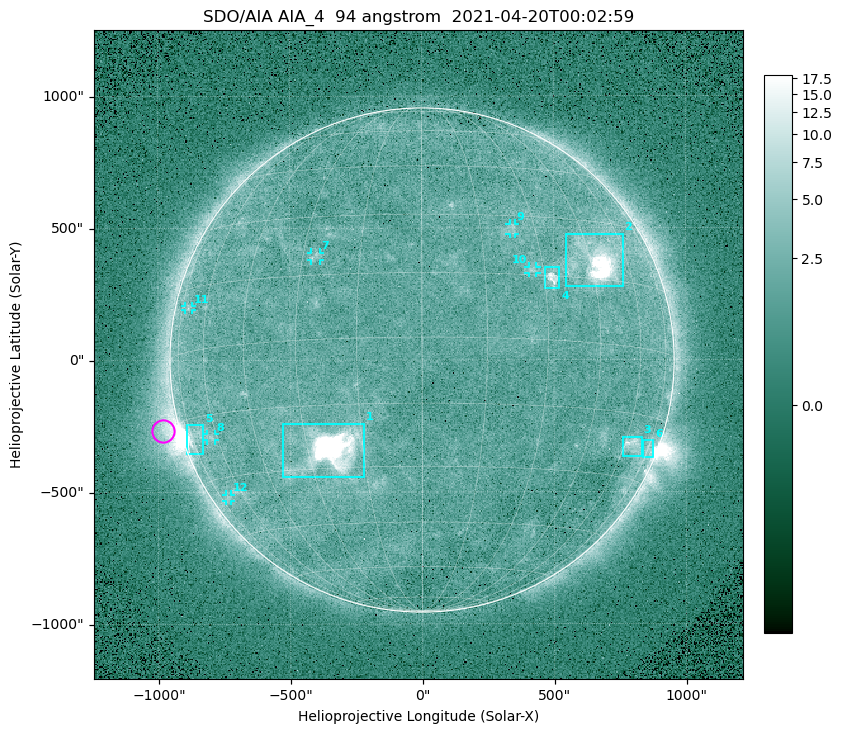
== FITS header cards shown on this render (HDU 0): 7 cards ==
TELESCOP= 'SDO/AIA '
INSTRUME= 'AIA_4   '
WAVELNTH=                   94
WAVEUNIT= 'angstrom'
DATE-OBS= '2021-04-20T00:02:59.12'
CTYPE1  = 'HPLN-TAN'
CTYPE2  = 'HPLT-TAN'

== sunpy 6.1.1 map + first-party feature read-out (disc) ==
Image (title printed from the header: SDO/AIA AIA_4  94 angstrom  2021-04-20T00:02:59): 512 x 512 px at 4.8 arcsec/px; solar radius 955 arcsec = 199 px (full disc in frame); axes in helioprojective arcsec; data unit not stated in the header (colour bar unlabelled)
Orientation: roll -0.138 deg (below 1 deg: not rotated)
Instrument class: DISC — disc imager (sunpy class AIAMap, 94 A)
Bright regions (active regions / flare kernels): reference = the median radial profile (limb darkening/brightening removed); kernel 5 px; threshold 5 sigma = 2.48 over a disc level ~1.76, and >= 1.15x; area >= 9 px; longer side >= 5 px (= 24 arcsec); searched inside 0.97 R_sun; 12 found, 12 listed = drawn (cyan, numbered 1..; 6 of them under ~33 arcsec drawn as corner ticks so the feature stays visible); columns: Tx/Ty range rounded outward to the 10 arcsec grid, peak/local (2 s.f.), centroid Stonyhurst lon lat
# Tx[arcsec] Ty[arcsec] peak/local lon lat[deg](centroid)
1 -530..-220 -450..-240 1091 -23 -26
2 540..760 280..480 48 +48 +20
3 760..830 -370..-290 4.5 +64 -22
4 460..520 270..350 6.6 +32 +15
5 -900..-830 -360..-240 6.6 -72 -19
6 830..880 -370..-300 3 +74 -22
7 -420..-380 380..410 2.9 -27 +20
8 -820..-780 -300..-280 2.7 -63 -20
9 330..360 470..520 2.7 +24 +26
10 400..440 330..360 3 +27 +16
11 -900..-870 190..210 2.4 -70 +10
12 -750..-720 -540..-510 2.2 -69 -35
Off-limb structures (1.02-1.3 R_sun): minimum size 50 px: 6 found; the strongest spans PA ~90..115 deg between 1.02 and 1.22 R_sun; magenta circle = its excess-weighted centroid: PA ~105 deg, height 1.06 R_sun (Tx ~-980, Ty ~-270 arcsec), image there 4.9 x the reference